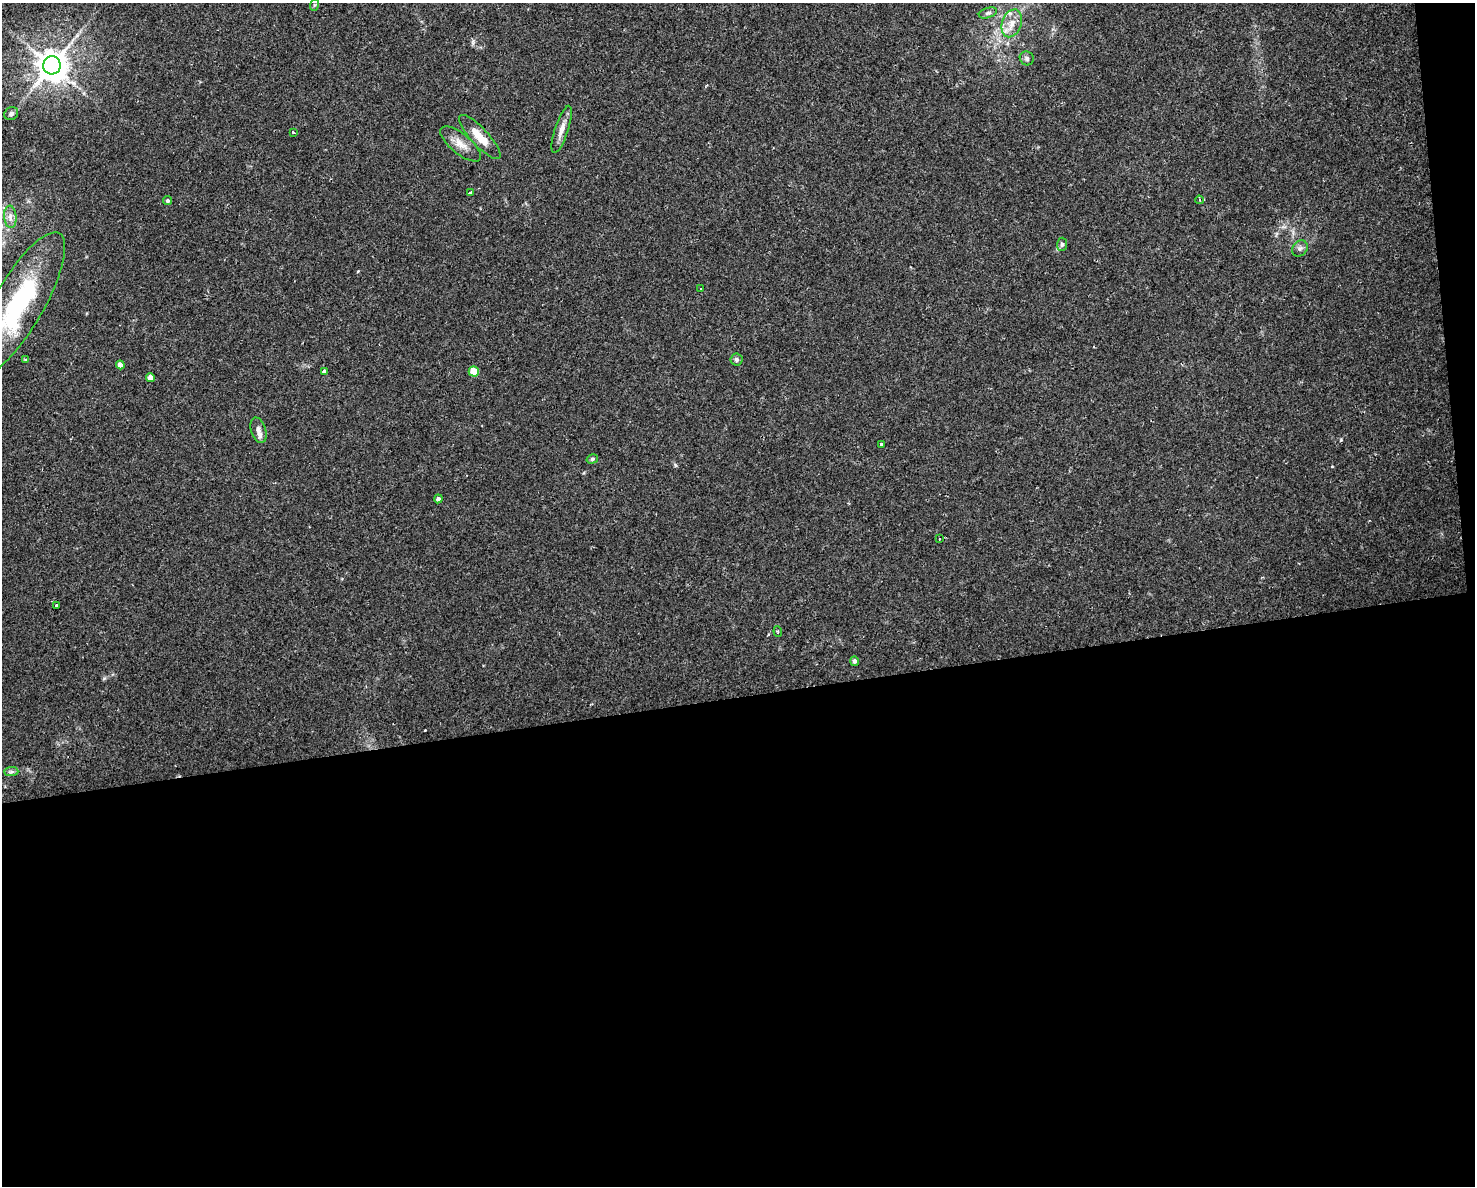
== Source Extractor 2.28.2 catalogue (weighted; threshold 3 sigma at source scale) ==
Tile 12 of 3 x 4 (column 3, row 4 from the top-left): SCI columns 3007-4479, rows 1-1184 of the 4496 x 4734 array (HDU 1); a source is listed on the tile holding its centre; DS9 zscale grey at full resolution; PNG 1477 x 1188 px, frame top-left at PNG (2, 3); each listed source drawn as its Kron ellipse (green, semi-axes under 4 px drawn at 4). Shown black and unused: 42% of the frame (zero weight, under 2 of 3 exposures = <1% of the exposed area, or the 3 px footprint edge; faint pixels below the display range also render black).
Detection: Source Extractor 2.28.2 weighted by HDU 2 'WHT'; one run over the whole footprint, this tile lists its part. Background 0.0143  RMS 0.0026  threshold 0.0117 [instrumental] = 3 sigma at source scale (4.5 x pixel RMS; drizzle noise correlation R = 1.50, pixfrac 1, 0.0396/0.0396 arcsec/px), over >= 5 px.
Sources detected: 34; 1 cosmic-ray / hot-pixel residue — neither listed nor drawn; the other 33 listed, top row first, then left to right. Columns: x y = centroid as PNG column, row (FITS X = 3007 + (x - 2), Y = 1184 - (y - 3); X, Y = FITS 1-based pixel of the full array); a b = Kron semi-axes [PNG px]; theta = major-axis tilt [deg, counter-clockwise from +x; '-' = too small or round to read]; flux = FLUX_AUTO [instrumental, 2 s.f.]
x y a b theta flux
314 5 6 4 71 0.35
988 13 9 5 17 0.7
1012 23 14 9 71 2.8
1027 58 7 6 - 0.79
52 65 9 9 - 450
11 114 7 6 - 0.73
562 129 24 6 72 2.2
293 132 3 3 - 0.59
480 137 29 8 -47 4.5
461 144 25 10 -39 3.1
470 193 3 3 - 0.88
1200 200 4 3 - 0.34
167 201 5 4 - 0.49
10 217 11 6 -85 1.3
1062 244 6 5 - 0.6
1300 248 9 7 51 0.84
701 289 3 3 - 0.23
19 304 82 25 60 39
25 360 4 3 - 0.27
737 360 6 6 - 0.6
120 365 4 4 - 1.7
324 371 4 3 - 4.7
474 371 5 5 - 5.4
150 378 4 4 - 1.9
258 430 13 7 -72 1.4
881 444 3 3 - 0.98
592 459 6 4 16 0.44
438 499 4 4 - 0.76
940 538 3 2 - 0.27
56 606 3 2 - 0.29
778 632 5 3 - 0.29
855 661 5 4 - 0.73
11 772 7 4 1 0.52
Isophote crosses this tile's border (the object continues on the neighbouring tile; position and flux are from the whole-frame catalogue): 1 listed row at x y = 19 304